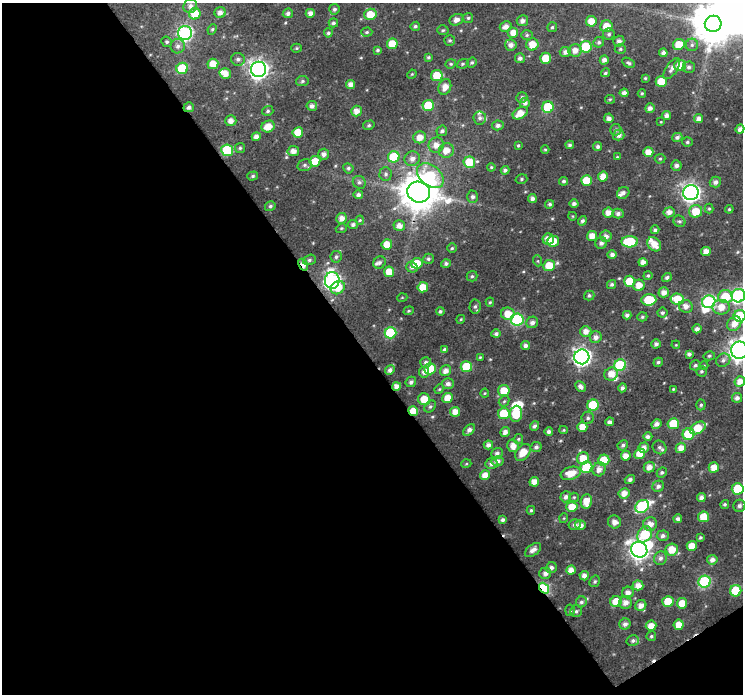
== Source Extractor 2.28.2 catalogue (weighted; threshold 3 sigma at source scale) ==
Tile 3 of 2 x 2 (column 1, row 2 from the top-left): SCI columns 1-741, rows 43-734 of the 1482 x 1465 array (HDU 1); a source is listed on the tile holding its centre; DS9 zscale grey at full resolution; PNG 745 x 696 px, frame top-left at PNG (2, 3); each listed source drawn as its Kron ellipse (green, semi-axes under 4 px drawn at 4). Shown black and unused: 50% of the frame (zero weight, under 3 of 4 exposures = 1% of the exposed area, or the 3 px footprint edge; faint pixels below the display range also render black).
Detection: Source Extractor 2.28.2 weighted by HDU 2 'WHT'; one run over the whole footprint, this tile lists its part. Background 0.0348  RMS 0.0096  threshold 0.043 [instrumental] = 3 sigma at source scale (4.5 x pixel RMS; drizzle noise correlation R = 1.50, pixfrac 1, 0.0396/0.0396 arcsec/px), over >= 5 px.
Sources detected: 360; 4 inside a brighter object's white glare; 1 cosmic-ray / hot-pixel residue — neither listed nor drawn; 9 inside a brighter listed object's ellipse — not listed separately; the other 346 listed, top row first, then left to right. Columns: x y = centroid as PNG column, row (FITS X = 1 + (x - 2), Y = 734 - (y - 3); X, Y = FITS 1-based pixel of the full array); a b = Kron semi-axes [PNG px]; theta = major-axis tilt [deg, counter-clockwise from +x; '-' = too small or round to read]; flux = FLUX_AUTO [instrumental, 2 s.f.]
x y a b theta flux
190 6 7 6 - 4.1
334 9 5 5 - 2.3
220 12 5 5 - 4.9
288 13 5 4 - 2.9
310 13 4 4 - 5
195 14 6 5 - 18
370 14 6 5 - 18
468 18 5 5 - 1.6
456 20 7 5 26 4.6
522 21 6 5 - 4.2
591 21 5 5 - 11
333 23 5 4 - 2
713 24 8 8 - 2700
415 26 5 4 - 1.9
606 26 6 6 - 13
506 27 6 5 - 5
552 27 5 5 - 1.6
212 29 5 4 - 1.4
443 30 6 5 - 1.5
367 32 5 4 - 1.5
185 33 7 7 - 200
328 33 4 4 - 2
513 33 5 5 - 11
609 34 6 5 - 1.8
527 35 6 5 - 1.6
450 40 5 5 - 1.7
619 41 5 5 - 4.1
167 42 5 5 - 1.8
599 42 5 5 - 1.9
392 44 5 5 - 20
532 44 6 6 - 14
511 45 6 5 - 4.9
679 45 6 5 - 14
692 45 6 6 - 2.3
178 46 7 7 - 3.4
586 47 6 6 - 47
297 48 5 4 - 1.3
620 49 5 5 - 1.5
378 50 4 3 - 1.4
575 50 6 6 - 7.2
565 52 5 5 - 4.3
663 53 4 4 - 3.2
428 57 4 4 - 1.5
520 58 5 5 - 2.8
546 58 5 5 - 19
238 59 7 6 - 2.9
604 60 4 4 - 4.4
472 62 5 4 - 1.7
628 63 7 4 -32 2
213 64 5 5 - 11
451 64 5 4 - 1.3
463 64 6 4 21 1.6
680 65 6 5 - 14
689 67 6 5 - 2.4
182 68 6 5 - 42
259 69 7 7 - 480
672 69 12 5 55 4
225 73 6 5 - 8.6
605 73 5 4 - 1.7
412 74 5 4 - 0.95
437 76 6 5 - 23
645 78 4 4 - 1.2
302 81 6 5 - 1.8
661 82 5 5 - 23
351 84 5 4 - 5.4
445 87 8 6 69 8.3
624 93 4 4 - 4.3
642 93 4 3 - 1.2
522 98 6 5 - 2.5
610 99 5 4 - 1.2
525 103 5 5 - 4
312 106 5 5 - 3.9
428 106 6 5 - 33
189 107 5 5 - 3.1
548 107 6 5 - 53
650 108 5 4 - 4.1
268 111 6 5 - 1.8
356 111 5 5 - 6.8
520 113 8 5 33 10
667 115 4 4 - 4.3
480 118 6 6 - 2.9
609 118 5 4 - 4.1
699 119 5 4 - 4.8
231 121 5 5 - 6.2
661 122 4 2 - 0.69
369 125 6 4 15 1.6
498 125 6 5 - 3.3
268 126 7 5 21 12
740 129 4 4 - 4.4
616 130 6 5 - 2.1
442 131 5 5 - 2.8
298 132 5 5 - 17
619 135 6 5 - 4.3
256 137 4 4 - 5.1
420 137 6 6 - 9.5
677 137 5 4 - 3
687 142 5 4 - 1.6
436 145 7 7 - 7.5
518 145 4 4 - 1.4
570 145 4 4 - 1.7
598 147 4 4 - 2.4
240 148 5 5 - 1.6
545 149 4 4 - 1.1
227 150 6 6 - 54
446 150 7 7 - 9.8
293 151 5 5 - 6.2
648 152 5 5 - 8.2
324 154 5 5 - 4.1
394 157 6 5 - 34
617 157 4 3 - 0.85
412 159 8 7 - 5.3
660 159 5 4 - 1.4
315 161 5 5 - 14
469 162 6 6 - 31
305 165 7 5 14 2.4
676 165 5 5 - 3.2
491 167 4 3 - 1.1
348 168 5 5 - 1.8
505 170 4 4 - 2.7
386 174 7 6 - 2.6
253 176 5 4 - 1.7
430 176 15 10 -39 49
603 176 5 5 - 9.3
521 179 6 4 17 1.4
564 181 4 4 - 2.1
586 181 5 5 - 19
359 182 7 6 - 2.6
715 182 6 5 - 4.1
419 192 11 10 - 2600
691 192 7 7 - 390
623 193 6 5 - 3.4
358 195 4 4 - 3.1
473 197 6 5 - 2.8
532 198 4 4 - 4
550 204 4 4 - 2
574 204 4 4 - 3.2
270 206 5 4 - 1.9
709 209 5 4 - 1.2
729 209 4 4 - 1.1
696 211 6 6 - 18
608 212 5 5 - 7.2
669 212 5 5 - 5.5
618 214 5 5 - 3.5
572 216 4 3 - 0.71
342 218 5 5 - 7
360 220 4 4 - 1.2
582 221 5 4 - 2.3
679 221 6 5 - 1.9
353 224 5 4 - 2.8
399 226 6 5 - 6.8
341 228 6 4 21 1.2
655 230 4 4 - 2.2
592 236 5 5 - 9.3
606 236 6 5 - 4.5
548 239 6 5 - 8.6
553 241 6 5 - 13
630 242 8 5 3 43
601 243 6 5 - 3.3
387 244 5 5 - 13
654 244 8 6 -48 11
452 248 5 4 - 1.3
706 251 5 4 - 6.8
612 255 4 4 - 3.6
336 257 6 5 - 2.3
428 259 5 5 - 2
309 260 6 5 - 2.2
538 261 5 3 - 1
380 262 6 6 - 2.4
643 262 4 4 - 5.5
417 263 5 5 - 19
446 264 5 4 - 2.6
303 265 6 3 -58 8.3
549 266 6 5 - 20
412 267 6 5 - 3.3
389 272 5 5 - 12
472 276 5 5 - 1.7
648 276 4 3 - 1.4
667 277 5 4 - 2.3
332 280 8 7 - 280
629 281 5 5 - 21
612 284 5 4 - 2.2
639 285 6 5 - 9.3
423 287 5 5 - 15
338 288 7 6 - 14
664 292 5 5 - 5.8
589 295 5 5 - 1.6
738 296 7 6 - 170
725 297 7 6 - 25
402 298 5 3 - 0.78
677 299 7 5 -8 22
649 300 7 5 4 33
490 302 5 4 - 1.2
709 302 7 6 - 140
475 306 7 5 86 2.3
686 306 7 6 - 5.6
721 307 8 7 - 11
409 311 5 4 - 1.2
440 311 4 4 - 1.8
662 313 5 5 - 2.1
508 314 7 6 - 13
627 315 4 4 - 2.7
740 316 6 6 - 36
642 317 5 4 - 1.6
461 319 4 3 - 0.96
517 320 6 6 - 85
532 322 6 5 - 3.8
734 324 8 6 50 9
697 329 4 4 - 3.8
586 331 5 5 - 6.5
390 333 6 5 - 57
496 334 5 4 - 2.7
596 337 6 6 - 4.4
656 344 4 4 - 2.9
676 345 4 3 - 0.75
525 346 4 4 - 3.6
445 350 4 4 - 2.5
739 350 8 8 - 660
689 354 4 4 - 2.8
709 356 5 4 - 1.4
480 357 4 3 - 0.97
582 357 7 7 - 370
723 360 7 6 - 2.9
426 362 5 5 - 2.1
658 362 5 4 - 1.9
620 365 6 6 - 64
695 365 5 5 - 1.8
704 365 4 3 - 0.73
466 367 6 5 - 33
430 369 6 5 - 32
390 370 5 4 - 3.2
445 371 6 5 - 5.9
701 371 5 5 - 1.6
424 372 5 5 - 3.7
611 374 7 6 - 9.6
411 382 5 5 - 2.6
740 382 5 5 - 7.3
448 384 6 5 - 3.8
396 386 4 4 - 5.4
581 387 6 4 -47 4.2
622 388 4 4 - 2.9
439 389 5 4 - 1.2
673 389 3 3 - 0.87
504 390 5 5 - 14
485 393 4 4 - 0.93
448 398 5 5 - 12
737 398 5 4 - 3.8
424 399 6 5 - 15
504 401 6 4 44 1.5
593 405 6 5 - 42
701 405 5 4 - 1.7
430 406 7 5 48 1.9
413 411 5 4 - 12
455 412 5 5 - 8
504 413 5 5 - 26
516 414 8 6 84 35
588 418 6 6 - 2.4
610 422 4 4 - 3.5
657 424 5 4 - 4.5
673 424 5 5 - 27
534 426 5 4 - 2.5
582 427 5 5 - 12
698 428 8 5 31 21
469 430 7 4 46 4.6
564 430 4 4 - 1
505 432 5 4 - 4.7
549 432 4 4 - 3.1
689 434 6 5 - 51
648 437 4 4 - 3.1
518 439 5 4 - 1.4
488 445 5 4 - 4
623 445 5 4 - 2.1
513 446 6 5 - 7.7
536 447 6 5 - 2.6
659 447 7 6 - 2.9
644 448 5 5 - 5.2
681 448 5 5 - 8.5
523 452 9 6 50 13
497 453 6 5 - 2.9
640 454 5 5 - 13
626 456 5 4 - 7.4
583 458 6 6 - 13
604 460 5 5 - 21
498 461 6 5 - 3.6
466 464 5 3 - 0.96
491 464 6 5 - 3.5
586 467 6 6 - 42
649 467 5 5 - 6.6
714 467 5 5 - 9.5
599 469 7 6 - 6.8
662 472 5 4 - 1.9
571 473 10 6 17 14
485 475 5 4 - 9.2
630 480 5 4 - 2.8
534 482 5 4 - 7.9
658 486 6 5 - 3.3
738 489 6 5 - 30
624 493 5 5 - 7.4
566 497 6 5 - 3.3
574 497 5 4 - 1.2
701 498 4 4 - 4.4
586 501 7 5 82 12
725 504 5 4 - 1.6
642 506 7 6 - 74
739 506 6 6 - 2.8
572 507 5 5 - 15
531 510 4 4 - 1.4
704 517 5 5 - 21
564 518 5 3 - 0.84
678 519 4 4 - 3.1
503 520 4 3 - 2.7
614 522 7 6 - 5
650 524 7 6 - 7.8
574 525 6 5 - 2.8
580 525 5 5 - 6
645 534 9 6 53 44
663 536 6 5 - 3.1
700 538 4 3 - 1.6
692 546 5 5 - 11
672 549 6 6 - 14
533 550 9 5 37 4.9
639 550 8 7 - 460
660 558 7 6 - 3.3
712 560 5 5 - 4.3
551 568 6 5 - 3.5
571 570 5 4 - 7.1
545 573 6 5 - 3.8
584 576 5 4 - 5.3
595 581 6 5 - 1.8
704 582 6 6 - 94
638 585 5 5 - 7.7
544 588 6 4 -52 88
736 591 6 5 - 38
628 592 6 5 - 4.9
616 601 6 5 - 17
668 601 5 5 - 20
581 602 5 5 - 2.3
625 603 6 6 - 6.3
682 603 5 5 - 12
641 605 6 5 - 6.3
570 610 6 5 - 1.7
576 611 6 5 - 1.9
625 624 6 5 - 3.7
679 625 5 5 - 12
651 626 5 5 - 9
651 636 5 4 - 1.6
633 641 6 5 - 2.4
Overlapping masked pixels (flux is a lower limit): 7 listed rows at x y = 189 107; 303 265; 332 280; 739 350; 396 386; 413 411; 544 588
Isophote crosses this tile's border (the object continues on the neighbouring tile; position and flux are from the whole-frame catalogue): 3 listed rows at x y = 738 296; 740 316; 739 350